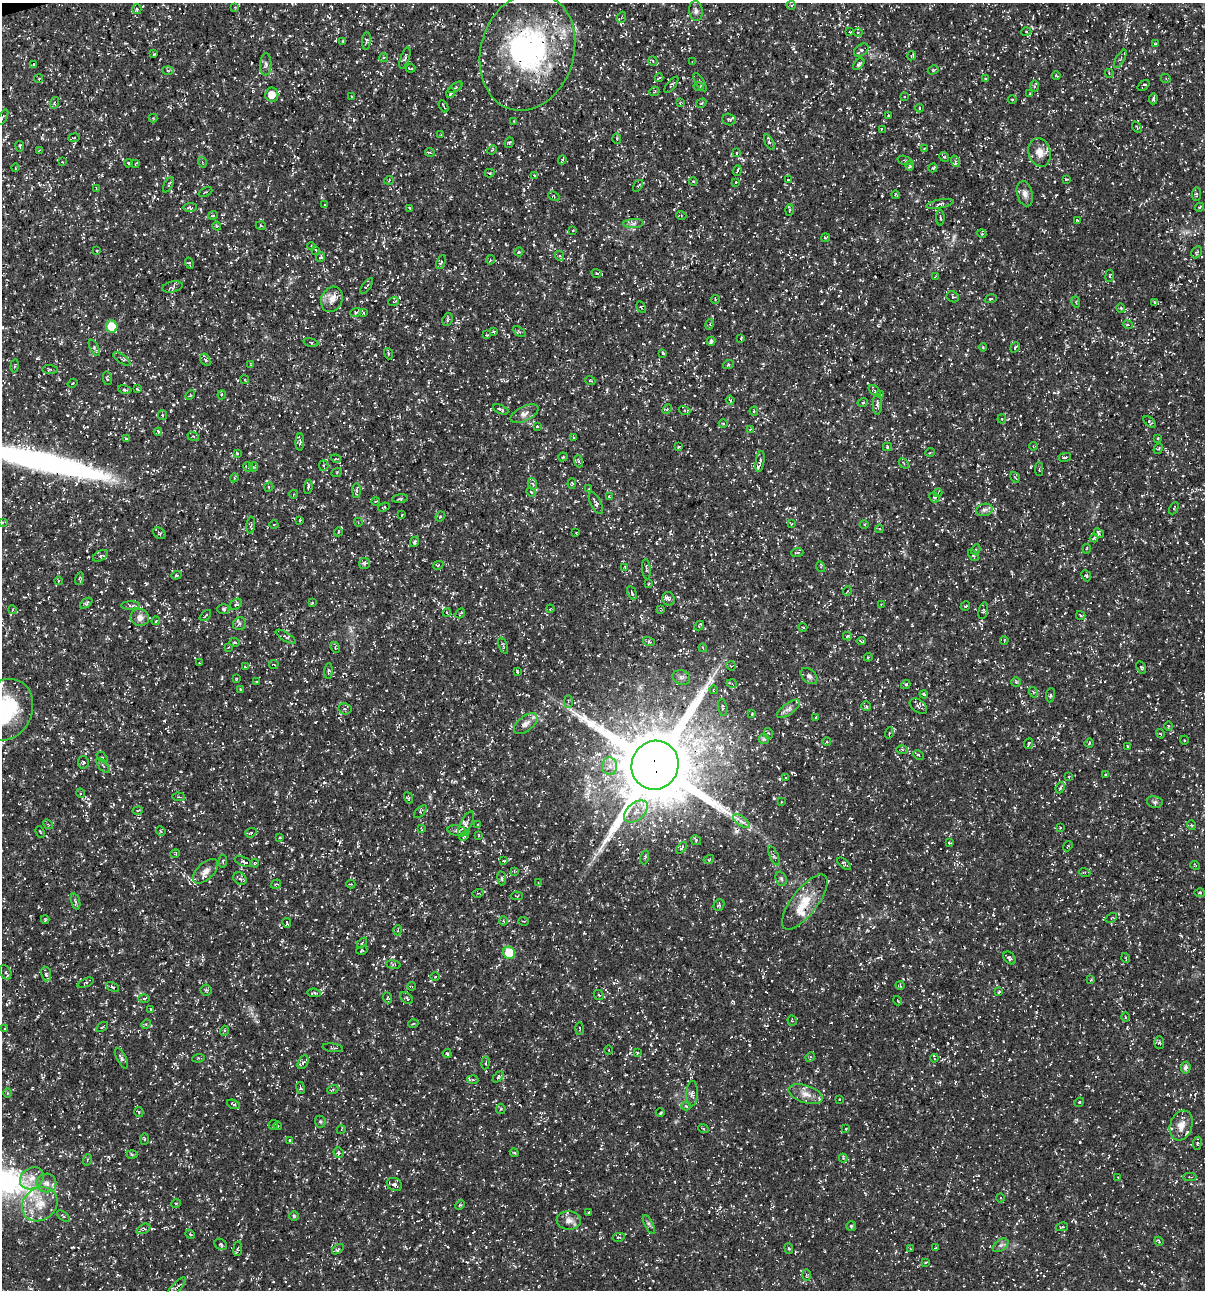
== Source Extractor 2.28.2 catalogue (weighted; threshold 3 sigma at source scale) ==
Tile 11 of 4 x 4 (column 3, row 3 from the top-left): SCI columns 2507-3709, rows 1291-2578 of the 4958 x 5157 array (HDU 1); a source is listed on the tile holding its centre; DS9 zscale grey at full resolution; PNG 1207 x 1292 px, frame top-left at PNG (2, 3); each listed source drawn as its Kron ellipse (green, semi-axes under 4 px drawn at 4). Shown black and unused: <1% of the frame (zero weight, under 3 of 5 exposures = <1% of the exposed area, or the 3 px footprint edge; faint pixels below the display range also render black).
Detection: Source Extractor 2.28.2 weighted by HDU 2 'WHT'; one run over the whole footprint, this tile lists its part. Background 0.0172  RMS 0.002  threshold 0.00895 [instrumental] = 3 sigma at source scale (4.5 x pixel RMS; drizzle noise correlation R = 1.50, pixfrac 1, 0.0396/0.0396 arcsec/px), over >= 5 px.
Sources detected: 712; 1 too faint to see at this stretch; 1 inside a brighter object's white glare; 33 cosmic-ray / hot-pixel residue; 3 long thin detections or spike segments (spike, bleed or trail) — neither listed nor drawn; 18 inside a brighter listed object's ellipse — not listed separately; of the other 656, all 500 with FLUX_AUTO >= 0.171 (the completeness limit of this list) listed and drawn (156 fainter detections not listed), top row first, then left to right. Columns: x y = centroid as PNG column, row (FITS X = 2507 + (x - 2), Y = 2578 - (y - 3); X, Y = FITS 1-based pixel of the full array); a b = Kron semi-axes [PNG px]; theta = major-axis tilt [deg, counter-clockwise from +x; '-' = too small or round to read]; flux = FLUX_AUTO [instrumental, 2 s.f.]
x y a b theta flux
791 5 4 4 - 0.23
235 7 4 3 - 0.21
137 9 5 4 - 0.28
696 11 10 7 -81 0.62
622 17 5 3 - 0.2
850 32 3 2 - 0.18
858 32 5 3 - 0.2
1026 32 5 3 - 0.18
343 41 3 3 - 0.17
366 41 9 3 85 0.3
1155 44 4 3 - 0.23
861 50 8 5 36 0.63
527 52 60 46 73 43
154 54 4 4 - 0.18
911 56 5 2 - 0.2
383 57 4 4 - 0.33
405 58 11 4 70 0.4
1120 59 10 2 60 0.31
653 61 5 4 - 0.28
692 62 4 3 - 0.17
34 64 3 2 - 0.18
266 64 11 5 88 0.64
859 64 7 4 51 0.46
410 68 5 2 - 0.31
933 70 6 4 29 0.24
168 71 6 4 -3 0.26
1109 73 4 3 - 0.18
1056 75 4 2 - 0.25
659 78 4 2 - 0.19
985 78 4 3 - 0.24
39 79 5 3 - 0.2
1166 79 5 3 - 0.2
700 82 10 3 -57 0.35
671 85 10 3 50 0.3
1144 85 7 3 40 0.31
1034 86 5 4 - 0.29
455 87 8 3 33 0.3
699 87 5 4 - 0.28
654 92 5 3 - 0.19
451 93 5 3 - 0.22
1030 93 3 2 - 0.17
272 94 7 6 - 2
905 96 3 3 - 0.2
352 97 3 2 - 0.19
1153 99 5 3 - 0.37
1012 100 4 3 - 0.18
54 103 6 3 72 0.24
680 103 4 3 - 0.18
701 103 5 4 - 0.2
444 106 6 2 -60 0.23
919 108 4 3 - 0.17
888 115 3 3 - 0.21
3 117 8 3 59 0.21
153 118 4 4 - 0.19
729 120 7 5 -19 0.39
514 121 4 4 - 0.19
1137 127 6 3 -53 0.19
882 129 4 2 - 0.25
441 135 4 3 - 0.22
74 138 6 3 9 0.26
617 139 5 3 - 0.21
769 142 8 4 -60 0.35
509 143 5 4 - 0.3
20 146 5 2 - 0.2
924 148 4 4 - 0.18
40 150 4 3 - 0.19
492 150 5 3 - 0.18
430 152 5 3 - 0.23
1040 152 14 11 -74 2
737 153 3 3 - 0.22
944 157 5 4 - 0.26
562 160 4 2 - 0.3
905 160 7 4 -13 0.34
955 161 6 4 -72 0.33
62 162 3 3 - 0.2
202 162 5 3 - 0.2
128 163 4 3 - 0.31
135 164 4 3 - 0.18
910 166 4 4 - 0.31
15 168 4 2 - 0.18
933 168 5 3 - 0.23
737 171 5 2 - 0.28
490 173 5 4 - 0.23
534 176 4 3 - 0.23
1066 179 4 3 - 0.22
389 180 5 3 - 0.18
788 180 3 2 - 0.19
693 181 4 4 - 0.2
736 182 3 3 - 0.2
168 185 8 4 61 0.38
638 186 6 3 56 0.22
96 188 4 3 - 0.17
205 192 7 3 23 0.34
1025 194 13 7 -74 1.1
1196 194 7 4 83 0.31
896 195 4 3 - 0.2
554 196 6 4 -23 0.26
940 204 14 4 11 0.58
325 205 3 3 - 0.2
190 207 7 3 1 0.32
1199 207 5 2 - 0.19
410 208 4 2 - 0.18
790 210 6 3 88 0.22
213 215 4 4 - 0.26
681 215 5 3 - 0.24
940 218 8 3 -87 0.31
1077 220 4 2 - 0.23
634 223 10 4 1 0.59
217 226 4 4 - 0.23
261 226 5 3 - 0.18
572 230 3 3 - 0.27
982 234 4 3 - 0.19
826 238 4 3 - 0.27
311 246 4 4 - 0.27
316 250 3 3 - 0.22
97 251 4 4 - 0.23
519 252 4 4 - 0.22
1197 252 6 5 - 0.31
560 256 5 3 - 0.23
321 257 5 4 - 0.31
490 260 5 3 - 0.18
441 262 7 3 65 0.29
189 263 5 3 - 0.25
597 273 5 3 - 0.23
1110 276 6 3 83 0.21
935 277 4 3 - 0.18
367 286 9 4 54 0.36
173 287 10 5 13 0.52
953 297 6 5 - 0.33
332 299 13 10 65 1.9
715 299 4 3 - 0.18
991 299 6 4 17 0.26
394 301 5 3 - 0.19
1076 302 6 3 -73 0.2
1154 302 4 3 - 0.19
641 307 6 4 -61 0.22
1121 308 4 4 - 0.26
356 312 6 3 18 0.25
364 313 4 3 - 0.25
448 320 6 5 - 0.36
710 324 5 3 - 0.26
1128 325 5 3 - 0.22
112 327 6 5 - 5.4
493 331 4 4 - 0.26
519 332 7 3 -31 0.26
487 335 3 3 - 0.18
741 339 3 2 - 0.24
711 341 4 4 - 1.3
311 342 7 3 -15 0.22
983 347 4 4 - 0.18
1015 347 5 3 - 0.25
94 348 9 4 -62 0.39
663 353 3 3 - 0.22
388 354 6 4 -72 0.29
122 359 10 3 -36 0.35
205 360 6 4 -58 0.38
251 365 4 4 - 0.19
728 365 5 3 - 0.27
15 366 6 3 80 0.22
50 370 7 3 -4 0.28
107 378 7 4 -80 0.36
245 380 4 3 - 0.22
590 380 5 3 - 0.18
73 383 5 3 - 0.2
125 389 7 3 -14 0.36
137 389 3 3 - 0.26
875 391 7 4 -40 0.34
190 395 5 3 - 0.2
222 395 4 4 - 0.23
880 395 3 3 - 0.19
730 400 4 2 - 0.19
863 402 5 3 - 0.21
877 405 10 4 89 0.62
501 409 8 3 -24 0.43
667 409 5 3 - 0.23
685 410 6 3 -20 0.28
754 411 4 4 - 0.26
525 414 15 7 26 1.2
162 415 5 4 - 0.25
1002 419 4 4 - 0.24
1150 422 7 4 -42 0.44
723 423 4 3 - 0.18
537 426 3 3 - 0.21
750 429 4 4 - 0.2
158 432 4 3 - 0.27
193 436 6 3 -18 0.25
573 437 3 3 - 0.18
126 438 4 3 - 0.21
1157 438 4 4 - 0.24
300 442 9 4 89 0.42
1033 446 4 3 - 0.17
678 447 4 3 - 0.17
887 447 4 4 - 0.24
1158 449 5 3 - 0.25
930 452 5 3 - 0.18
237 453 3 3 - 0.3
563 457 5 4 - 0.23
1065 457 6 3 13 0.31
336 459 5 3 - 0.19
578 461 6 4 -72 0.29
760 461 11 3 80 0.49
904 463 6 3 -47 0.25
324 466 5 4 - 0.37
248 467 5 4 - 0.26
254 467 4 4 - 0.27
1039 469 6 3 89 0.19
337 472 5 3 - 0.2
1015 477 6 4 -57 0.22
234 478 4 3 - 0.21
572 483 5 4 - 0.2
533 484 6 3 -70 0.32
269 487 5 4 - 0.29
308 487 7 3 82 0.4
589 489 3 2 - 0.17
356 490 7 4 89 0.4
531 492 5 3 - 0.2
938 493 4 4 - 0.24
294 494 4 3 - 0.17
609 497 4 3 - 0.22
934 497 5 4 - 0.44
400 499 8 3 6 0.27
376 501 4 2 - 0.18
596 503 12 5 -63 0.59
384 507 6 3 23 0.24
1174 508 6 3 64 0.25
984 510 8 6 16 0.6
402 515 4 3 - 0.18
440 517 5 4 - 0.28
300 520 3 3 - 0.2
3 522 3 3 - 0.18
358 522 4 3 - 0.18
274 524 4 3 - 0.19
791 524 3 3 - 0.23
251 525 8 3 85 0.33
864 525 4 3 - 0.21
879 529 4 3 - 0.22
338 532 4 3 - 0.18
159 533 7 5 -40 0.35
576 533 3 2 - 0.2
1099 533 5 4 - 0.32
1094 538 4 4 - 0.24
415 542 5 4 - 0.41
976 549 5 3 - 0.26
1087 549 5 3 - 0.22
797 553 6 4 3 0.45
973 555 6 4 -53 0.38
100 556 8 5 30 0.46
365 563 5 5 - 0.51
438 565 5 4 - 0.23
625 567 4 4 - 0.2
821 567 5 3 - 0.22
646 569 10 3 -84 0.34
176 575 5 4 - 0.27
1086 576 6 4 -66 0.29
79 579 6 4 73 0.26
58 581 4 3 - 0.2
648 584 3 3 - 0.21
847 591 5 3 - 0.19
632 593 7 3 -63 0.32
669 599 7 6 - 0.5
86 603 7 4 38 0.37
312 603 3 3 - 0.19
236 604 7 4 34 0.4
881 605 3 3 - 0.18
130 606 9 4 1 0.43
965 606 5 3 - 0.17
224 609 6 5 - 0.41
550 609 4 3 - 0.18
13 610 4 3 - 0.2
660 610 4 3 - 0.18
983 611 8 4 77 0.36
447 612 4 4 - 0.21
460 613 5 3 - 0.25
205 615 7 2 43 0.23
1081 615 5 3 - 0.23
140 618 9 8 - 1.3
156 621 4 3 - 0.23
239 624 7 6 - 0.57
699 625 5 2 - 0.2
803 627 4 3 - 0.21
847 636 4 3 - 0.32
286 637 11 4 -31 0.41
1004 640 4 3 - 0.21
861 641 5 3 - 0.32
235 642 5 4 - 0.26
649 642 6 4 -17 0.28
503 646 8 3 -68 0.32
228 647 3 3 - 0.19
335 647 6 3 -64 0.25
703 648 4 3 - 0.2
868 657 4 3 - 0.19
200 663 3 3 - 0.18
274 664 5 3 - 0.25
731 666 5 4 - 0.2
245 667 4 3 - 0.19
1141 667 6 3 -63 0.26
328 671 8 3 85 0.25
517 672 4 2 - 0.24
809 676 9 6 -43 0.73
681 677 9 7 -20 0.69
237 679 4 2 - 0.18
256 682 3 3 - 0.18
1016 682 5 5 - 0.23
732 684 5 3 - 0.22
906 684 5 4 - 0.34
240 689 3 3 - 0.24
713 690 4 2 - 0.17
1033 692 5 3 - 0.24
924 694 4 3 - 0.21
1050 695 7 3 84 0.3
568 702 6 3 89 0.24
866 706 5 5 - 0.34
918 706 10 6 -36 0.62
723 708 9 4 -82 0.49
345 709 6 5 - 0.37
788 709 13 5 36 0.9
6 710 32 26 64 16
752 714 3 3 - 0.18
816 717 4 2 - 0.2
526 724 14 7 38 1.2
1168 726 5 3 - 0.2
768 733 5 3 - 0.22
889 733 6 3 72 0.2
1160 734 5 3 - 0.21
764 739 5 5 - 0.37
1184 740 4 3 - 0.19
827 742 4 3 - 0.18
1029 743 5 2 - 0.26
1089 743 4 3 - 0.18
1128 746 3 2 - 0.2
902 750 6 4 -2 0.25
918 755 5 4 - 0.32
102 757 6 4 -40 0.27
83 762 6 5 - 0.39
655 765 25 23 68 2500
103 766 9 3 -49 0.33
609 766 8 7 - 1.2
1106 774 4 3 - 0.2
1069 777 4 4 - 0.21
786 778 3 2 - 0.22
1060 788 6 4 67 0.37
80 793 5 3 - 0.21
178 797 6 2 -5 0.18
408 798 6 3 -69 0.25
781 802 3 3 - 0.18
1155 802 8 6 -12 0.44
138 811 5 2 - 0.2
636 811 14 8 40 1.9
420 812 8 4 46 0.33
741 821 10 4 -35 0.8
48 824 5 4 - 0.29
466 824 13 5 63 0.74
478 824 4 3 - 0.2
1191 825 5 3 - 0.17
421 828 4 3 - 0.18
1060 828 4 3 - 0.21
161 831 5 4 - 0.24
458 831 10 5 -13 0.64
40 832 6 3 -65 0.21
251 833 6 4 19 0.34
479 835 4 3 - 0.19
464 836 6 3 45 0.22
280 838 3 2 - 0.2
696 840 5 4 - 0.27
949 843 4 2 - 0.19
1068 846 5 3 - 0.22
681 848 7 4 49 0.34
175 854 5 3 - 0.2
774 856 10 3 -64 0.34
645 857 7 3 77 0.27
709 859 5 3 - 0.2
223 861 6 4 83 0.29
504 861 4 3 - 0.18
243 862 9 4 -22 0.57
255 863 4 3 - 0.24
844 864 8 4 -40 0.35
1195 865 5 3 - 0.18
205 871 15 8 44 1.4
514 871 4 3 - 0.24
1085 873 6 4 -18 0.27
502 878 7 3 -82 0.28
240 879 7 5 -38 0.51
781 879 7 5 -68 0.42
538 883 4 4 - 0.19
276 884 5 4 - 0.24
351 884 4 3 - 0.18
478 893 5 3 - 0.23
1200 893 5 4 - 0.27
517 896 6 3 -4 0.17
75 901 8 3 -71 0.37
805 902 33 13 53 5
719 905 6 5 - 0.3
1111 918 6 4 35 0.26
45 920 4 3 - 0.19
503 921 4 3 - 0.21
524 921 5 2 - 0.17
287 923 5 3 - 0.21
398 930 5 3 - 0.2
362 943 6 3 48 0.25
362 950 6 4 18 0.21
509 953 6 6 - 7
1010 958 7 5 -48 0.5
1126 958 5 3 - 0.18
393 965 7 3 -8 0.28
5 972 7 5 -60 0.46
46 974 7 5 -81 0.49
435 977 5 3 - 0.2
1091 980 4 4 - 0.21
85 983 8 4 23 0.33
900 985 4 4 - 0.22
412 986 4 2 - 0.18
112 987 7 4 -27 0.35
206 990 5 5 - 0.34
999 992 4 3 - 0.24
314 993 7 4 -8 0.29
599 995 6 4 -43 0.32
388 998 6 3 -65 0.25
407 998 7 5 -41 0.45
144 999 5 4 - 0.25
898 1001 5 2 - 0.2
151 1009 3 2 - 0.18
1125 1017 5 3 - 0.2
792 1021 5 4 - 0.27
146 1024 5 4 - 0.26
413 1024 5 3 - 0.21
102 1027 7 2 33 0.18
5 1028 3 3 - 0.19
579 1029 6 3 88 0.18
224 1031 5 3 - 0.23
1159 1043 6 5 - 0.32
333 1048 10 2 -7 0.26
609 1050 5 3 - 0.18
637 1053 3 3 - 0.21
447 1054 5 3 - 0.3
810 1057 5 4 - 0.25
122 1058 11 4 -65 0.51
199 1058 6 3 7 0.21
934 1058 4 3 - 0.21
303 1062 7 5 62 0.45
486 1063 6 3 81 0.28
1186 1068 6 5 - 0.79
498 1077 6 4 46 0.35
473 1080 5 3 - 0.28
300 1088 6 3 -81 0.24
333 1089 6 3 21 0.27
7 1093 5 3 - 0.21
692 1094 12 6 88 0.73
806 1094 18 8 -19 1.8
840 1099 3 2 - 0.18
1079 1102 5 4 - 0.22
233 1104 7 3 -21 0.27
686 1106 4 4 - 0.24
501 1109 5 5 - 0.26
139 1112 5 4 - 0.3
660 1113 4 3 - 0.19
320 1122 6 5 - 0.3
273 1125 5 4 - 0.23
1181 1125 15 11 71 1.9
278 1126 4 3 - 0.19
703 1128 5 3 - 0.18
846 1129 3 2 - 0.2
341 1130 4 3 - 0.2
144 1139 6 4 88 0.22
290 1140 3 2 - 0.18
1197 1143 6 3 83 0.23
338 1153 5 5 - 0.37
514 1153 4 3 - 0.2
132 1155 5 3 - 0.24
843 1158 4 4 - 0.2
87 1160 5 3 - 0.24
1190 1177 7 3 1 0.25
32 1178 12 10 37 1.8
1118 1178 4 3 - 0.18
46 1183 10 9 - 1.1
394 1184 8 6 -28 0.63
1000 1198 5 3 - 0.18
176 1203 5 3 - 0.18
40 1204 19 16 38 4.3
460 1205 5 3 - 0.18
589 1212 4 4 - 0.17
63 1216 8 4 -40 0.34
294 1216 5 5 - 0.25
569 1220 12 9 -5 1.3
649 1224 10 4 -62 0.47
851 1226 5 5 - 0.31
1062 1227 6 3 13 0.27
143 1229 7 4 26 0.35
190 1234 5 4 - 0.21
619 1237 6 4 12 0.28
1159 1241 5 3 - 0.23
221 1244 6 5 - 0.39
1000 1245 9 5 36 0.59
789 1248 5 4 - 0.24
935 1248 3 2 - 0.19
238 1249 7 3 83 0.29
338 1249 7 3 36 0.3
911 1249 4 2 - 0.18
925 1262 4 3 - 0.2
806 1275 6 3 -88 0.23
176 1288 14 4 47 0.71
Overlapping masked pixels (flux is a lower limit): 2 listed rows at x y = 527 52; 655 765
Isophote crosses this tile's border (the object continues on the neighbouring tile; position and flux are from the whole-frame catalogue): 2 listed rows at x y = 527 52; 6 710
Unlisted compact peaks at least as high as the median listed source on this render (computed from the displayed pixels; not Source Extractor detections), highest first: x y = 318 288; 324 782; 1064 783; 793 48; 903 979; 490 145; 124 1227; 674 563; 1181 936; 286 902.